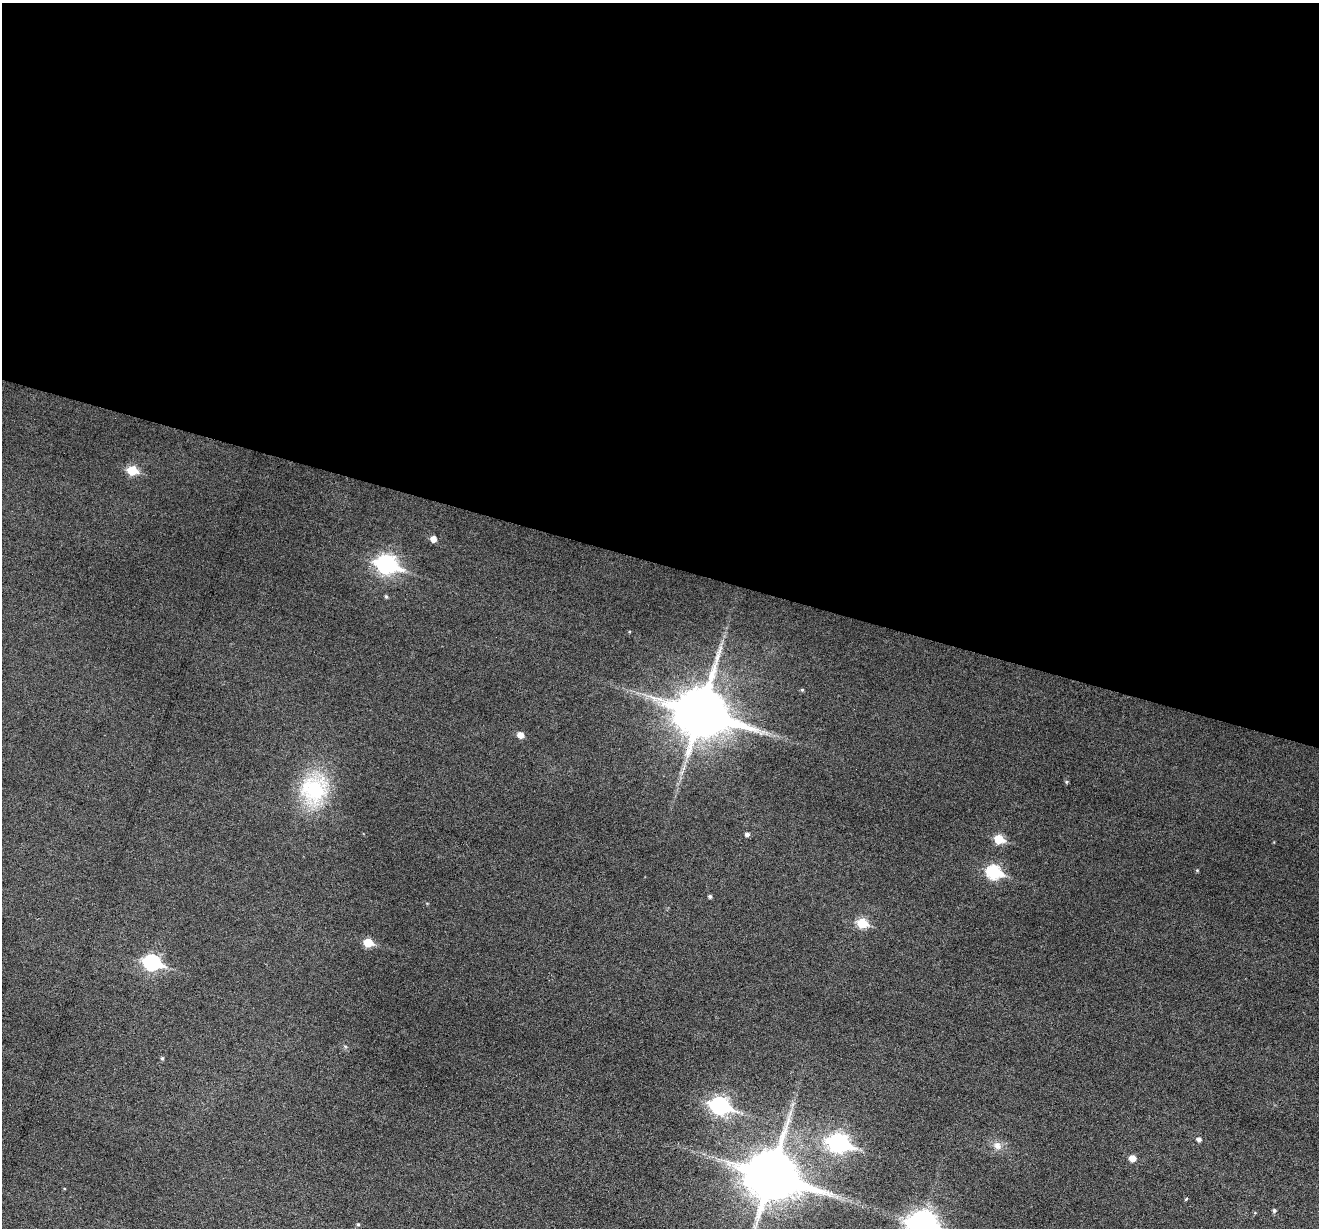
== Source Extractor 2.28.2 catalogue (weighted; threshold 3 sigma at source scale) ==
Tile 3 of 4 x 4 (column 3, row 1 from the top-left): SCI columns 2639-3955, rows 3935-5160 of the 5273 x 5289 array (HDU 1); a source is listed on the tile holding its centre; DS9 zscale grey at full resolution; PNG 1321 x 1230 px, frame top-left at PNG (2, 3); no overlay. Shown black and unused: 46% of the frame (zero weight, under 3 of 6 exposures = <1% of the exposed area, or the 3 px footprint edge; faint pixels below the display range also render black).
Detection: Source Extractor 2.28.2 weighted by HDU 2 'WHT'; one run over the whole footprint, this tile lists its part. Background 0.0472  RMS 0.0054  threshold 0.0222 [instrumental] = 3 sigma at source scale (4.09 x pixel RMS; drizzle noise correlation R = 1.36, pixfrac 0.8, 0.05/0.05 arcsec/px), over >= 5 px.
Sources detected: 30; all 30 listed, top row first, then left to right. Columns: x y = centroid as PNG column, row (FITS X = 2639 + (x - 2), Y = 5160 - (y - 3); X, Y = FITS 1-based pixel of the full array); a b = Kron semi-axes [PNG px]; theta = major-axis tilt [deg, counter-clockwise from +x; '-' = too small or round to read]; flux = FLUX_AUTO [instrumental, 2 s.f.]
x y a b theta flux
132 470 6 5 - 22
433 539 5 5 - 3.7
386 564 10 8 -18 190
386 597 5 4 - 0.72
802 690 5 4 - 0.64
701 712 18 15 -17 3000
762 732 11 5 34 1.8
520 735 6 5 - 4.5
1066 782 5 4 - 0.63
314 790 41 36 68 41
747 834 5 4 - 1.6
999 839 6 5 - 19
1197 870 5 4 - 0.44
994 872 8 7 - 62
710 896 4 4 - 1
862 923 6 6 - 22
368 942 6 5 - 16
152 962 9 7 -19 99
345 1046 6 3 -20 0.62
162 1058 5 5 - 0.68
720 1106 10 7 -18 150
1199 1139 5 5 - 1.7
839 1143 10 8 -16 180
997 1146 12 11 - 3.9
1132 1158 5 5 - 5.4
771 1175 18 14 -17 3000
1186 1199 5 3 - 0.5
1274 1210 5 4 - 1
358 1224 5 4 - 0.63
923 1224 12 9 -16 510
Isophote crosses this tile's border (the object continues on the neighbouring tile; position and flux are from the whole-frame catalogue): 2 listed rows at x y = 771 1175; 923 1224